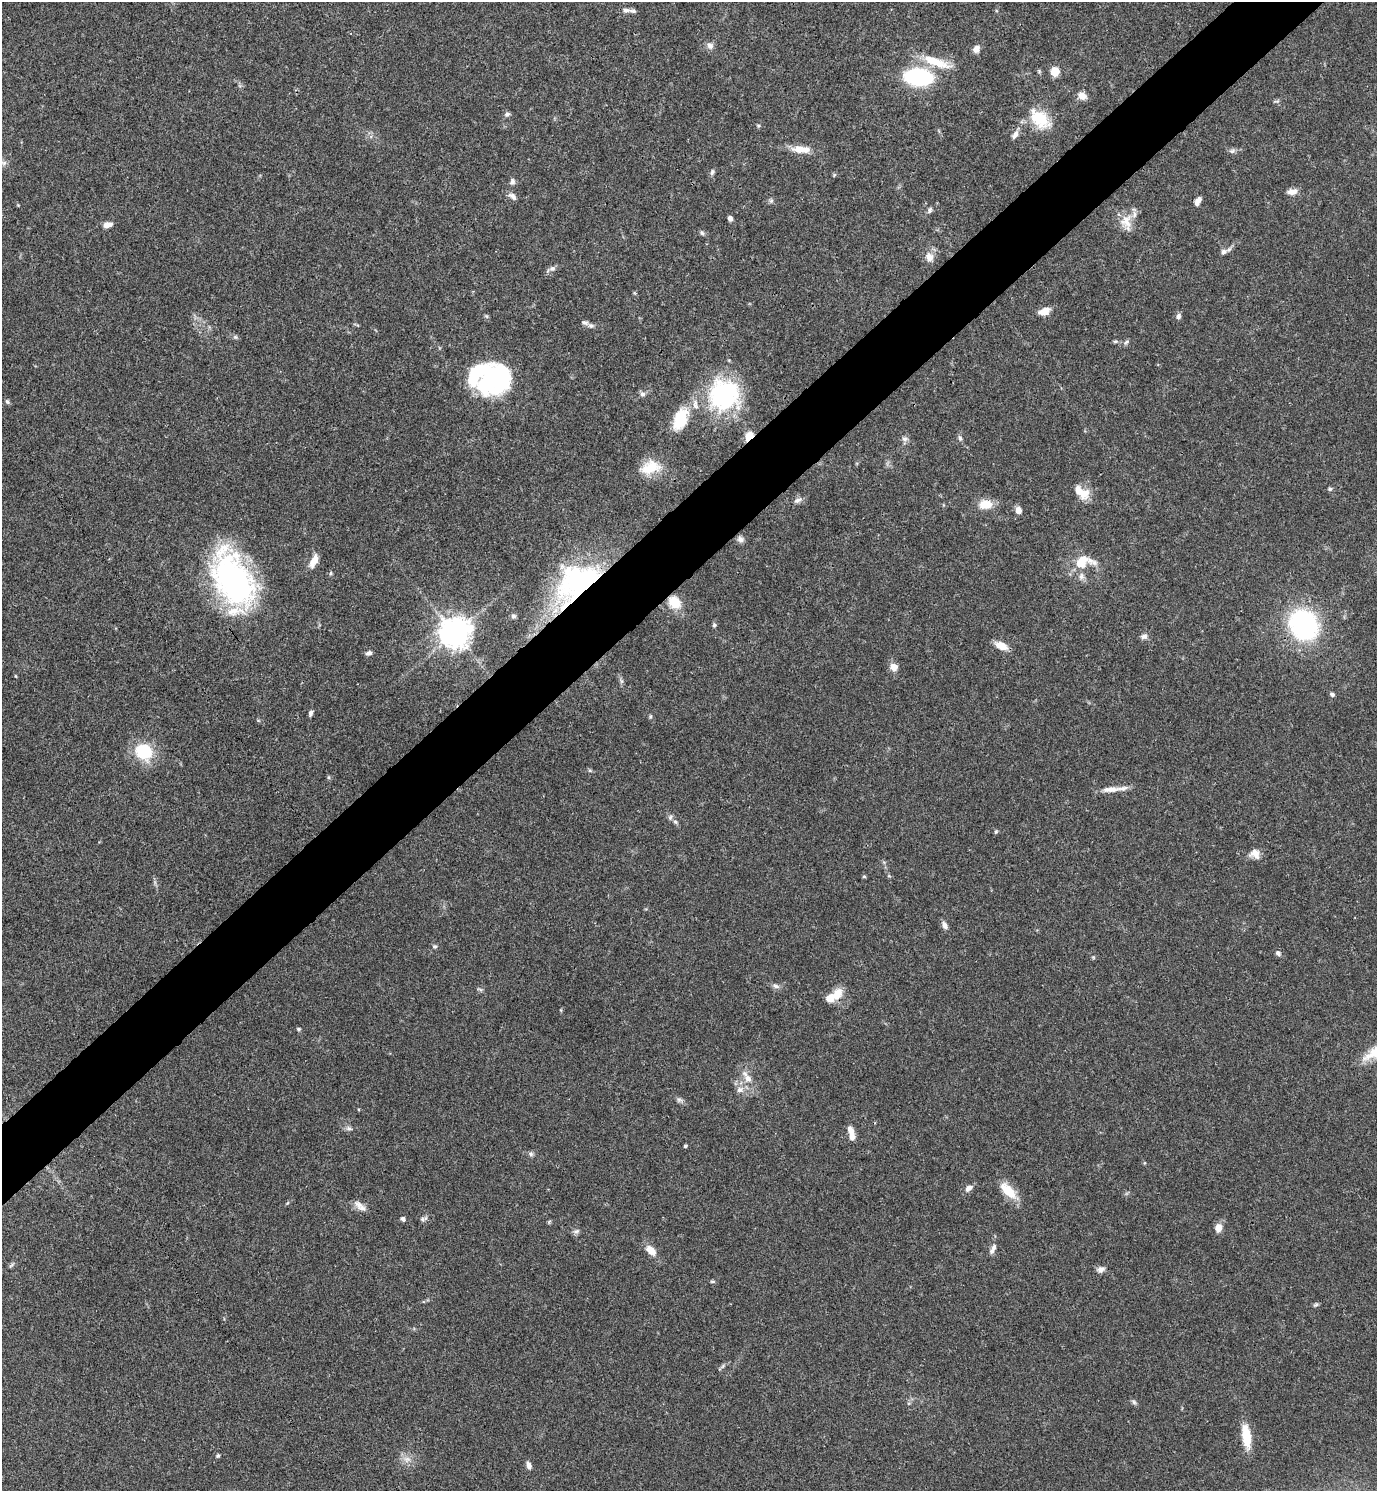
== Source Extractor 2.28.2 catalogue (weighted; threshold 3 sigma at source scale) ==
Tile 10 of 4 x 4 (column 2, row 3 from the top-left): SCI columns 1675-3049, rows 1491-2979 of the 5958 x 5961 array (HDU 1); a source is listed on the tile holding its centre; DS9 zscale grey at full resolution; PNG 1379 x 1493 px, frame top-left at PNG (2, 2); no overlay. Shown black and unused: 5% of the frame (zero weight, under 3 of 4 exposures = <1% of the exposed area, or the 3 px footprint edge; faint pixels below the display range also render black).
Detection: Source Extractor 2.28.2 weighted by HDU 2 'WHT'; one run over the whole footprint, this tile lists its part. Background 0.0392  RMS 0.0026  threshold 0.0116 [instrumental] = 3 sigma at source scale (4.5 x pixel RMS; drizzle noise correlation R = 1.50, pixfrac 1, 0.05/0.05 arcsec/px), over >= 5 px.
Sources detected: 126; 3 inside a brighter object's white glare — not listed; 10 inside a brighter listed object's ellipse — not listed separately; the other 113 listed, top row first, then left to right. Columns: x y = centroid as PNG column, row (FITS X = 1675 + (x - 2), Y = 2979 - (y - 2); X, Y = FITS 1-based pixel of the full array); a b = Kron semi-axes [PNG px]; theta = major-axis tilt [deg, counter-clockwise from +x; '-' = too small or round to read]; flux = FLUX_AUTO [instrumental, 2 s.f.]
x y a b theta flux
626 10 12 6 -3 1
710 46 9 8 - 1.2
976 49 8 7 - 1.5
936 62 42 11 -20 6.8
1055 72 8 7 - 4.4
918 77 20 12 -6 37
1082 96 10 8 -30 2
507 114 8 6 27 0.64
1040 119 28 17 -46 8.8
758 126 5 5 - 0.36
1015 134 12 6 55 1.3
799 149 20 11 -5 3.4
1232 151 8 6 3 0.69
4 163 9 6 0 0.89
712 172 9 5 75 0.61
834 175 6 3 72 0.3
512 181 9 6 84 0.89
1292 192 11 7 6 1.8
513 196 12 7 -40 1.1
771 201 7 5 44 0.54
1198 201 9 5 63 1.6
930 210 8 5 64 0.69
730 218 6 5 - 0.87
1126 222 25 14 -80 4
107 225 10 6 8 1.7
702 233 7 5 -60 0.52
1223 252 10 7 28 0.98
929 257 14 11 -63 2.2
552 268 9 7 25 0.94
1044 311 14 8 17 2.4
1178 316 8 6 83 0.78
591 326 9 6 -19 0.79
235 337 6 5 - 0.44
1115 341 6 5 - 0.42
1126 342 7 4 44 0.51
489 378 44 22 81 20
642 394 8 7 - 0.81
724 395 37 36 - 33
7 401 7 5 -57 0.5
680 419 28 16 68 8.3
749 436 11 7 51 3.5
960 438 8 5 -70 0.63
905 439 9 7 -8 0.87
650 467 26 16 16 6.6
1330 489 6 5 - 0.49
1083 493 17 16 - 3.8
798 500 12 6 26 1.1
985 504 16 10 1 4.2
1018 510 7 6 - 1.9
740 539 9 7 -12 1.1
314 561 17 7 64 2.6
1080 564 43 11 6 5.6
330 573 5 3 - 0.32
1081 576 10 8 75 1.2
233 579 59 35 -61 70
578 581 59 37 35 46
674 602 16 13 -48 5.2
513 616 7 6 - 0.58
714 625 6 5 - 0.5
1304 625 20 17 -59 59
455 633 10 10 - 320
1144 636 9 6 3 0.99
1001 646 15 8 -23 2.9
369 653 7 5 20 0.75
893 667 10 9 - 2
16 676 5 3 - 0.19
621 681 7 4 72 0.48
1332 694 6 5 - 0.6
311 713 7 4 69 0.7
650 717 6 5 - 0.38
258 720 6 3 -19 0.29
144 751 17 16 - 13
590 770 6 4 -1 0.38
1111 789 25 8 4 2.9
670 817 8 5 53 0.61
675 822 7 5 -44 0.57
996 832 6 4 68 0.36
1255 854 14 12 -33 2.2
864 876 6 3 -1 0.29
945 925 10 6 -59 1.3
435 946 7 5 0 0.47
1278 953 7 6 - 0.77
775 986 10 6 -19 0.99
480 989 9 3 -21 0.38
837 993 15 11 61 3.7
298 1029 5 4 - 0.41
748 1078 15 10 -55 2.7
740 1090 10 8 26 1.4
679 1100 9 7 -39 0.74
349 1128 9 6 -15 0.78
851 1131 11 7 -66 1.9
685 1146 4 4 - 0.4
531 1154 8 6 -1 0.63
969 1188 10 7 38 1.3
1008 1190 25 11 -45 5.2
358 1205 14 9 -37 1.9
403 1219 6 5 - 0.65
423 1219 10 5 23 0.72
549 1222 6 4 56 0.3
1218 1228 9 8 - 2.2
576 1231 9 6 18 0.74
993 1249 15 6 65 1.2
651 1250 13 8 -47 3
11 1265 8 3 45 0.39
1101 1269 11 8 20 1.1
713 1282 8 4 0 0.36
1316 1305 8 4 36 0.47
723 1366 8 4 53 0.5
1134 1402 7 5 -46 0.56
1246 1437 28 9 -82 6.4
218 1456 5 5 - 0.4
407 1459 10 9 - 1.8
529 1465 10 6 -75 1.1
Overlapping masked pixels (flux is a lower limit): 4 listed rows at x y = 1040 119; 749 436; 578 581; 674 602